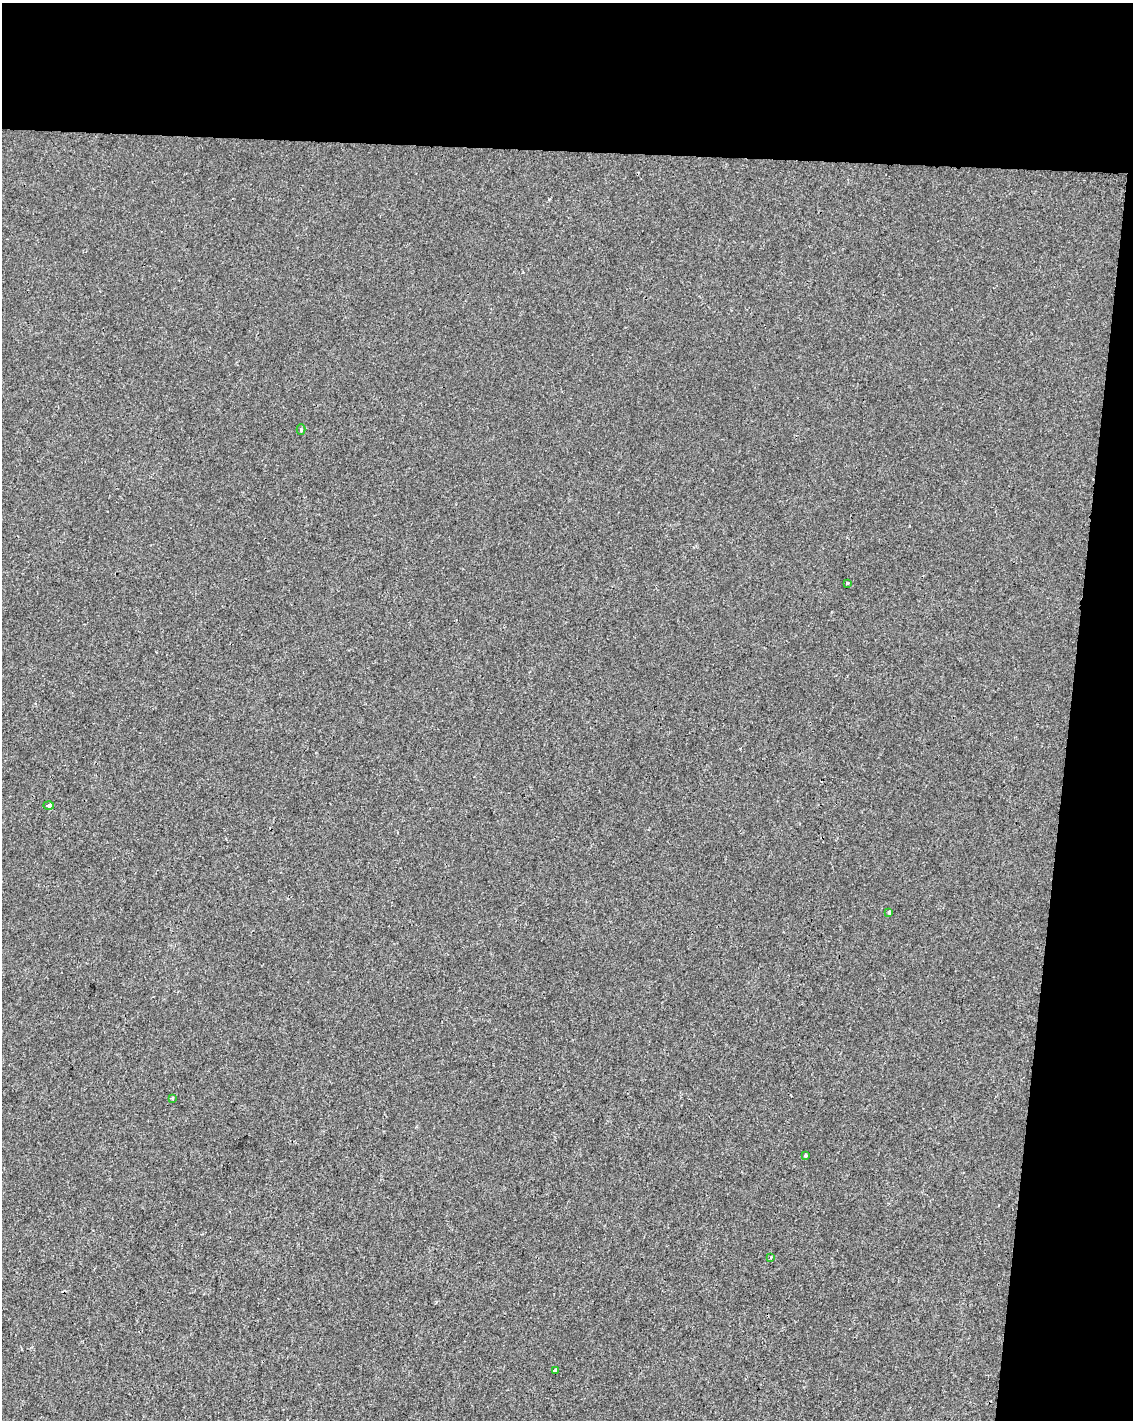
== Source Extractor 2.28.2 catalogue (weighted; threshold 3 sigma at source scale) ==
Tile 4 of 4 x 3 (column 4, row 1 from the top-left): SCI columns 3399-4529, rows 3120-4537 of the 4529 x 4764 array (HDU 1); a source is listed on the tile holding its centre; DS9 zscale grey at full resolution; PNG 1135 x 1422 px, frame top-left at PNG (2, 3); each listed source drawn as its Kron ellipse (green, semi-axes under 4 px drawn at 4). Shown black and unused: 16% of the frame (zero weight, under 2 of 3 exposures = <1% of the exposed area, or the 3 px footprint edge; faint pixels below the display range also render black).
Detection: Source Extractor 2.28.2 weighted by HDU 2 'WHT'; one run over the whole footprint, this tile lists its part. Background -3.05e-04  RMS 0.0042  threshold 0.0191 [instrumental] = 3 sigma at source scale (4.5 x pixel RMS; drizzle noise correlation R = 1.50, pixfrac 1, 0.0396/0.0396 arcsec/px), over >= 5 px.
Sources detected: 9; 1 cosmic-ray / hot-pixel residue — neither listed nor drawn; the other 8 listed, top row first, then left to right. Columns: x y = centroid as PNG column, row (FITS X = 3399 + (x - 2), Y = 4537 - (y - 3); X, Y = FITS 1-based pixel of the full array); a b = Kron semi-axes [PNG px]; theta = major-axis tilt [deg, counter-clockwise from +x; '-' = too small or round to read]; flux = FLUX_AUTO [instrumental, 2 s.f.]
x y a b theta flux
301 429 5 4 - 0.54
847 583 3 3 - 1.5
49 806 5 3 - 2.8
889 912 3 3 - 1.2
173 1098 3 2 - 0.67
805 1155 3 3 - 1.9
771 1257 3 3 - 0.84
555 1371 4 3 - 2.4